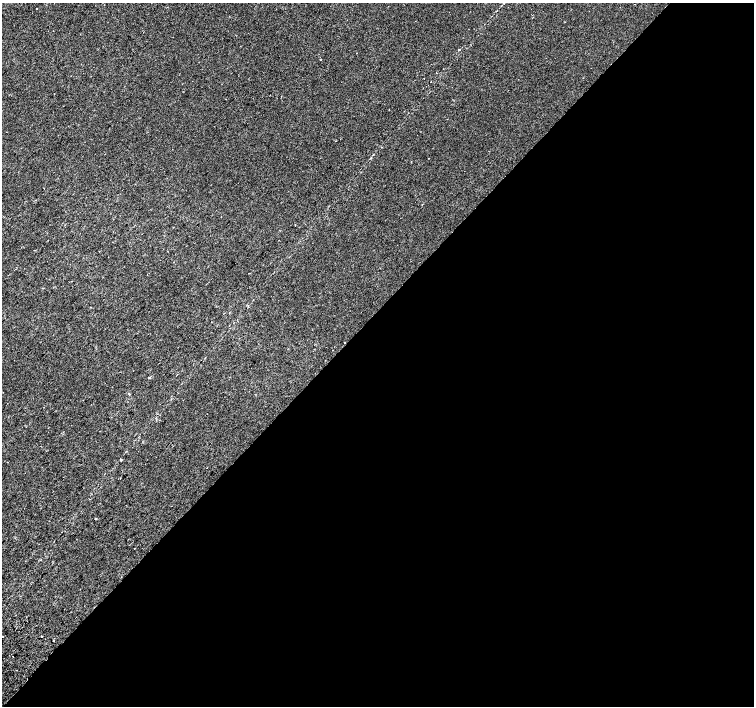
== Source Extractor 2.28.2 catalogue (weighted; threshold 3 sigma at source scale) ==
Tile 12 of 4 x 4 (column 4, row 3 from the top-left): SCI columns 4544-6046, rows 1673-3079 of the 6074 x 6092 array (HDU 1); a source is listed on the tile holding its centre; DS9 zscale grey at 2 x 2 block average (1 PNG px = mean of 2 x 2 image px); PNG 756 x 708 px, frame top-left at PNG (2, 3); no overlay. Shown black and unused: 56% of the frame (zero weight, under 2 of 3 exposures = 2% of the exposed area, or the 3 px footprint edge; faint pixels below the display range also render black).
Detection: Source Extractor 2.28.2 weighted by HDU 2 'WHT'; one run over the whole footprint, this tile lists its part. Background -1.84e-04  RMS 0.0035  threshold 0.0158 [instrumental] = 3 sigma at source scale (4.5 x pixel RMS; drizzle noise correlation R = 1.50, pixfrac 1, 0.0396/0.0396 arcsec/px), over >= 5 px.
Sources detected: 14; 1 cosmic-ray / hot-pixel residue — not listed; the other 13 listed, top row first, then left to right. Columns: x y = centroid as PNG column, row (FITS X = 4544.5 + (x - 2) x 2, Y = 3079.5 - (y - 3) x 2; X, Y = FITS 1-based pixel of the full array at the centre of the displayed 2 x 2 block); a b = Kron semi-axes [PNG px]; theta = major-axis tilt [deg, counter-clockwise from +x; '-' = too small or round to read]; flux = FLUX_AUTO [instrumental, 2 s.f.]
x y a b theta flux
37 9 2 2 - 0.54
459 49 2 2 - 4.7
356 53 2 2 - 0.52
371 158 3 2 - 0.63
344 342 2 2 - 1.2
149 377 2 2 - 1.2
129 394 3 2 - 0.67
121 460 3 2 - 0.64
96 519 2 2 - 1.6
135 548 2 2 - 0.46
3 637 2 2 - 1.8
42 637 2 2 - 0.35
54 641 2 2 - 0.65
Overlapping masked pixels (flux is a lower limit): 1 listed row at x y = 344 342
Diffuse or blended objects may show on this block-average render without a row.